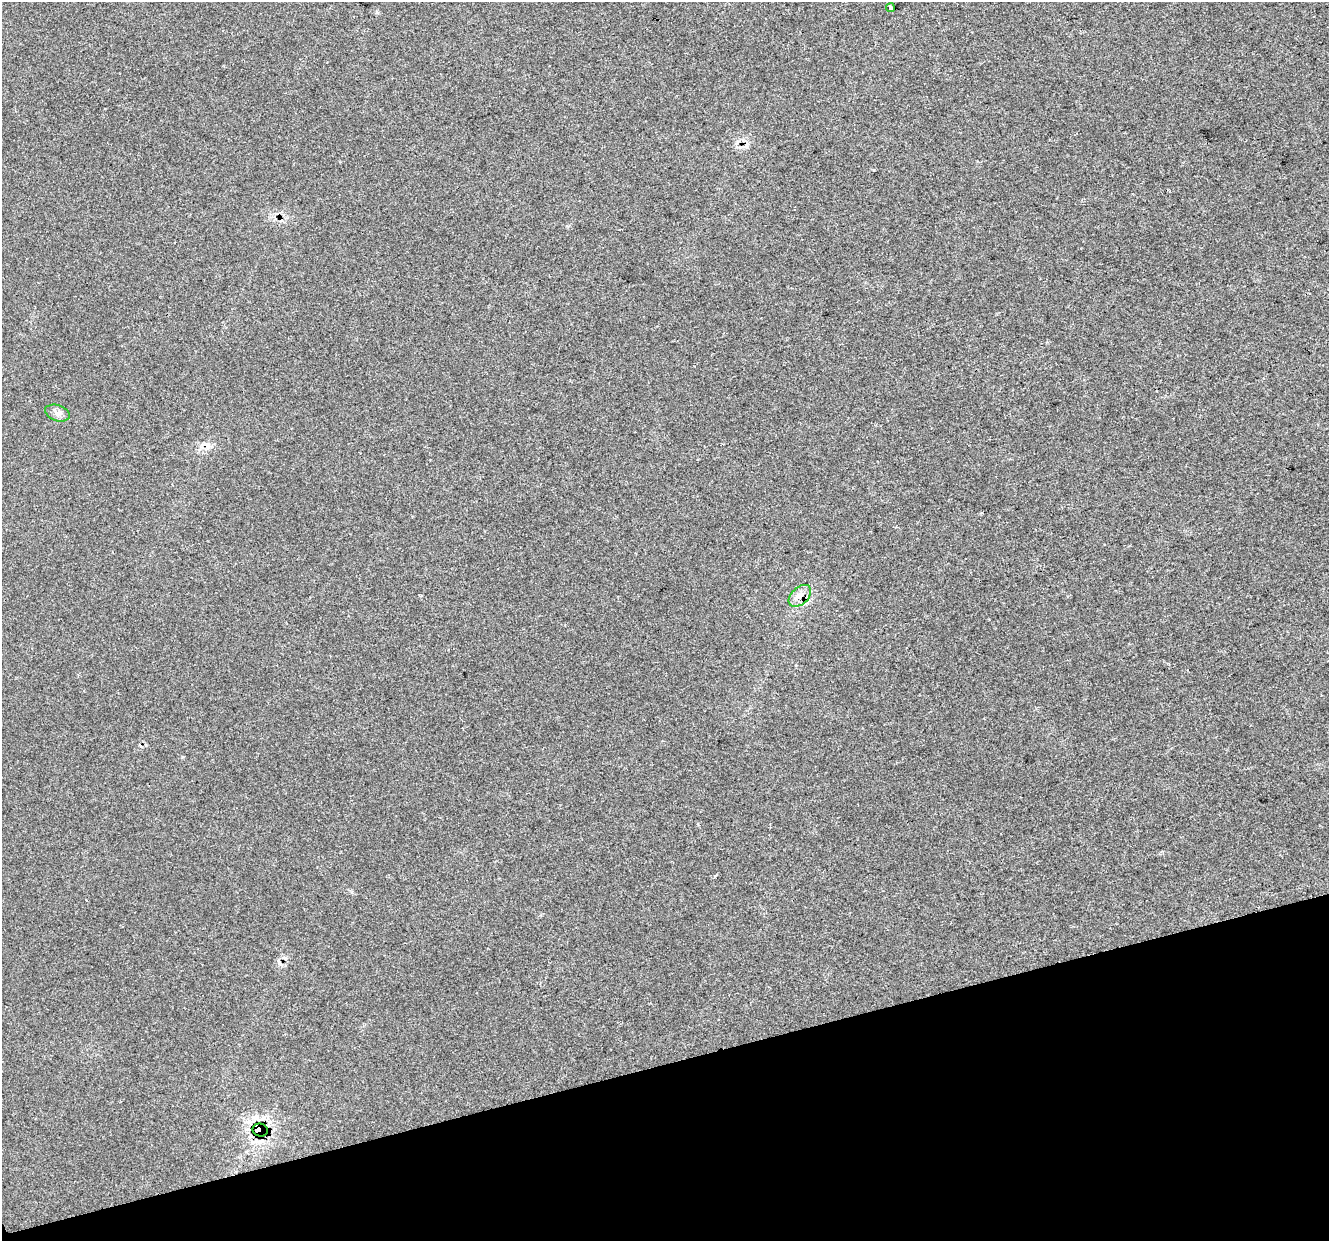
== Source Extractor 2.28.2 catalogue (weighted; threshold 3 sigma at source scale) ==
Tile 14 of 4 x 4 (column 2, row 4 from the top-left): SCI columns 1329-2655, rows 111-1349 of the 5308 x 5124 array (HDU 1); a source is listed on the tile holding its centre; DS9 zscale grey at full resolution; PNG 1331 x 1243 px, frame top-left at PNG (2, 2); each listed source drawn as its Kron ellipse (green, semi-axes under 4 px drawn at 4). Shown black and unused: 14% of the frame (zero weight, under 2 of 3 exposures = <1% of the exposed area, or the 3 px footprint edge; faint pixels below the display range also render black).
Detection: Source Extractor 2.28.2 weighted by HDU 2 'WHT'; one run over the whole footprint, this tile lists its part. Background 0.0307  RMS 0.0063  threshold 0.0284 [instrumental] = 3 sigma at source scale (4.5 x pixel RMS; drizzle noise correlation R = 1.50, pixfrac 1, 0.0396/0.0396 arcsec/px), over >= 5 px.
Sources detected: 7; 3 cosmic-ray / hot-pixel residue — neither listed nor drawn; the other 4 listed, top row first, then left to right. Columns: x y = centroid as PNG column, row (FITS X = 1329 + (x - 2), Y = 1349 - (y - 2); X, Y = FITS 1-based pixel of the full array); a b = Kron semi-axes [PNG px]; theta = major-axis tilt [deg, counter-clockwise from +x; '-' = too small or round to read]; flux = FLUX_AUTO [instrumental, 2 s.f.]
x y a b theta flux
890 8 4 3 - 11
57 413 13 8 -19 3.4
800 596 13 8 45 5.3
260 1130 7 6 - 180
Overlapping masked pixels (flux is a lower limit): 3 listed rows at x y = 890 8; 800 596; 260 1130